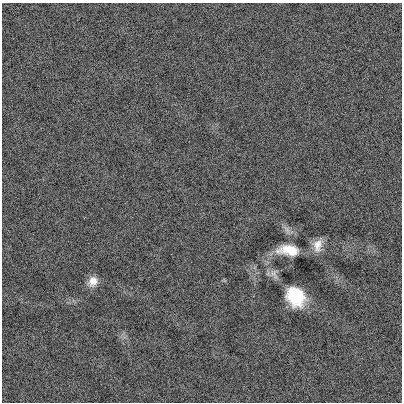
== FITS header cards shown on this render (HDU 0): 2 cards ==
NAXIS1  =                  400
NAXIS2  =                  400

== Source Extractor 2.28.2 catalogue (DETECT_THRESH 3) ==
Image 400 x 400 px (HDU 0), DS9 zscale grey, 1 PNG px = 1 image px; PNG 404 x 404 px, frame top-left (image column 1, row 400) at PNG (2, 3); no overlay
Background 0.00263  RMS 0.2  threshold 0.612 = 3 sigma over >= 5 px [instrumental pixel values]
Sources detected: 6; all 6 listed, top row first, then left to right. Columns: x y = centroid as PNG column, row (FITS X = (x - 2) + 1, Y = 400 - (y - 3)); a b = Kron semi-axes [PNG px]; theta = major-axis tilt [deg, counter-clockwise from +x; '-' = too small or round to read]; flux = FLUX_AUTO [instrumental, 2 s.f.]
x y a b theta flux
287 229 13 5 -54 64
318 245 17 11 77 150
289 250 21 10 -5 350
274 274 14 10 -75 77
93 281 13 11 63 140
295 296 18 14 -50 660